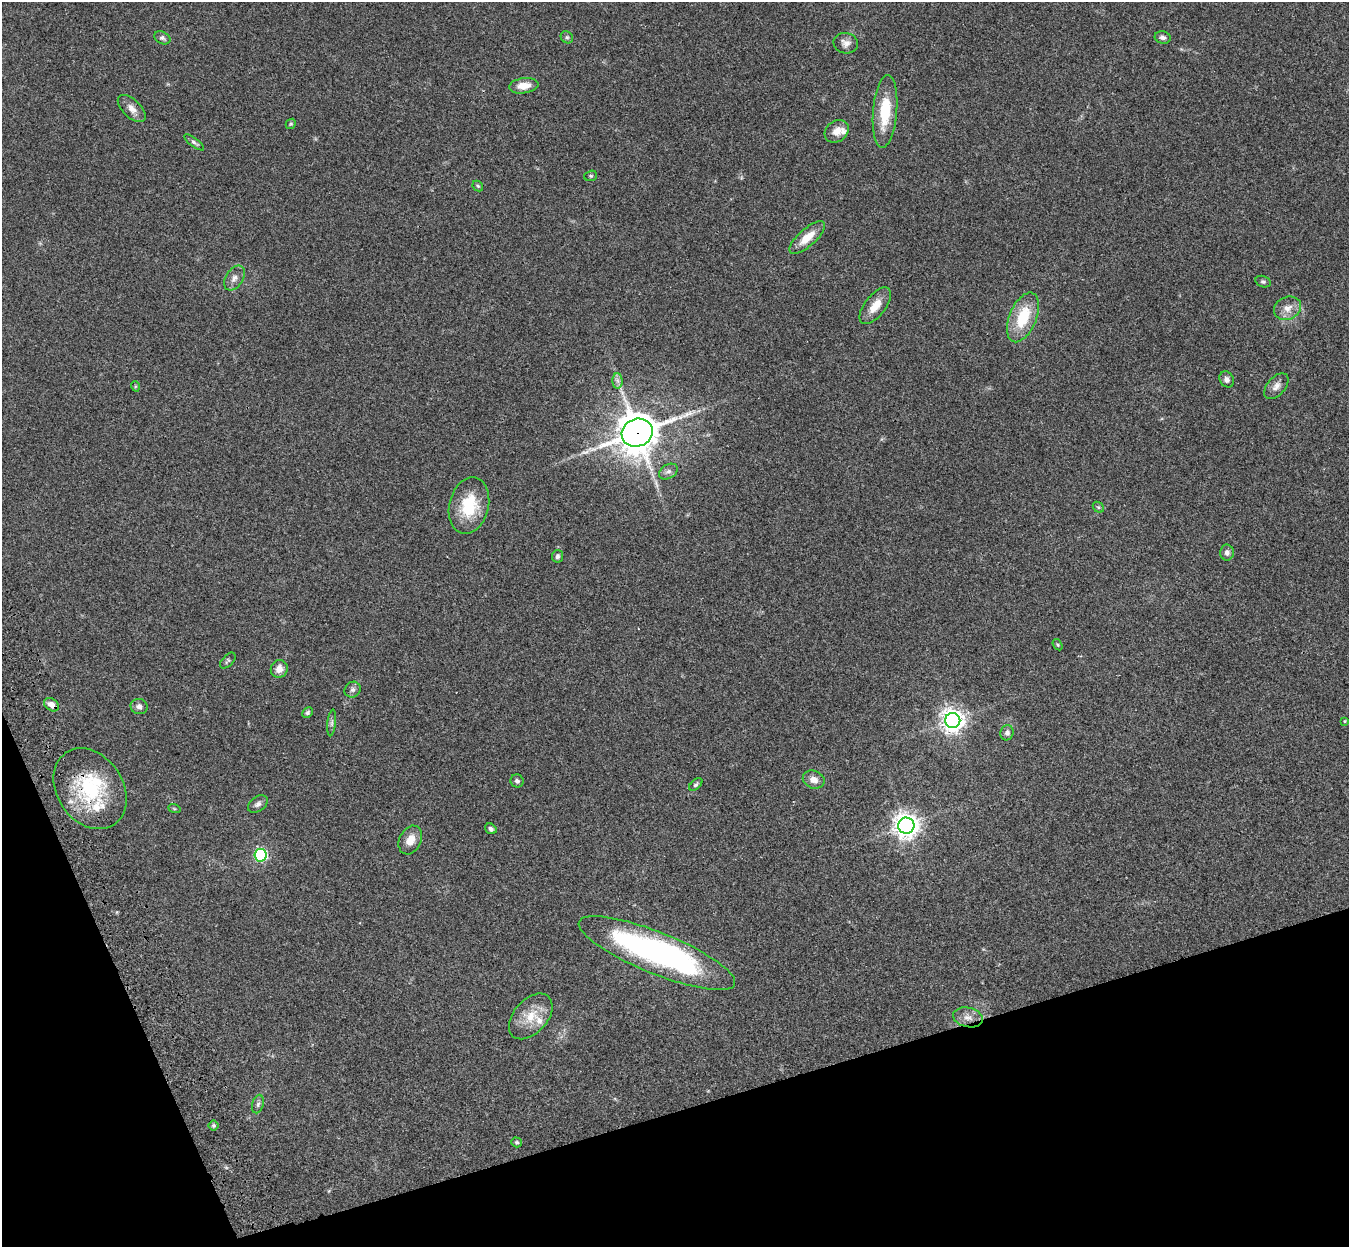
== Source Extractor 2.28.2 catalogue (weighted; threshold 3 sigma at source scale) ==
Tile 14 of 4 x 4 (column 2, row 4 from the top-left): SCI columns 1465-2811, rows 326-1570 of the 5621 x 5509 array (HDU 1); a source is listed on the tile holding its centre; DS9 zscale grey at full resolution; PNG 1351 x 1249 px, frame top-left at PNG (2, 2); each listed source drawn as its Kron ellipse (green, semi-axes under 4 px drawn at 4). Shown black and unused: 15% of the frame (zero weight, under 3 of 4 exposures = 6% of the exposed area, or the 3 px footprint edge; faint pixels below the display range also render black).
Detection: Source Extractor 2.28.2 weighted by HDU 2 'WHT'; one run over the whole footprint, this tile lists its part. Background 0.0467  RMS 0.0051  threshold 0.0232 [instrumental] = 3 sigma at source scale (4.5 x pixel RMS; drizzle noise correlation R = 1.50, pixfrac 1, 0.05/0.05 arcsec/px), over >= 5 px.
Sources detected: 60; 1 inside a brighter object's white glare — neither listed nor drawn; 4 inside a brighter listed object's ellipse — not listed separately; the other 55 listed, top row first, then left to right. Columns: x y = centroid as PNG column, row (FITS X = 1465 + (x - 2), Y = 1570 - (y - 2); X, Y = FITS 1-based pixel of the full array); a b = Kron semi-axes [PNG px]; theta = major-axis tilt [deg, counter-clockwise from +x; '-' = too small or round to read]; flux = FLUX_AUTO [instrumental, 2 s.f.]
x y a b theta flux
567 37 7 5 -43 1
1163 37 8 6 -13 1.7
162 38 8 6 -26 1.4
846 43 12 10 -13 3.1
524 86 14 7 8 5.9
132 108 17 9 -44 3.9
885 111 36 12 85 20
291 124 5 4 - 0.61
837 131 13 10 38 4.9
194 142 12 4 -36 1.3
591 176 6 5 - 0.76
478 186 6 4 -46 0.66
807 238 22 8 42 8.5
234 278 14 8 56 3.2
1263 282 8 5 -15 1
875 306 22 10 52 7.3
1287 308 14 11 24 5.1
1023 317 26 13 67 20
1227 379 8 6 -56 2.1
618 381 8 5 -89 1.6
135 386 5 3 - 0.51
1276 386 15 9 49 3.3
637 433 16 13 22 1400
668 472 10 7 31 2
469 506 29 19 76 21
1098 507 6 4 -43 0.83
1227 553 8 7 - 2
557 556 6 5 - 1.3
1057 645 6 4 -56 0.68
228 661 10 5 46 1
279 669 9 8 - 4
353 690 8 7 - 1.7
51 705 8 6 -36 3.3
139 707 8 7 - 2.1
307 713 6 5 - 0.99
953 720 8 7 - 390
1345 721 3 3 - 0.42
332 723 13 4 84 1.3
1007 733 7 6 - 2
814 780 11 8 -20 3.7
517 781 6 6 - 1.4
696 784 8 4 43 1
90 789 43 33 -56 43
258 804 11 7 34 2.1
174 808 6 4 -20 0.6
906 826 8 8 - 480
491 829 6 5 - 1.3
410 840 15 11 63 5.3
260 855 6 6 - 81
657 953 84 21 -22 160
531 1016 27 17 48 11
968 1017 15 9 -13 4
258 1104 9 5 74 1.4
214 1125 5 5 - 0.74
516 1142 5 4 - 0.79
Overlapping masked pixels (flux is a lower limit): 3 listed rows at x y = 637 433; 51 705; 90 789